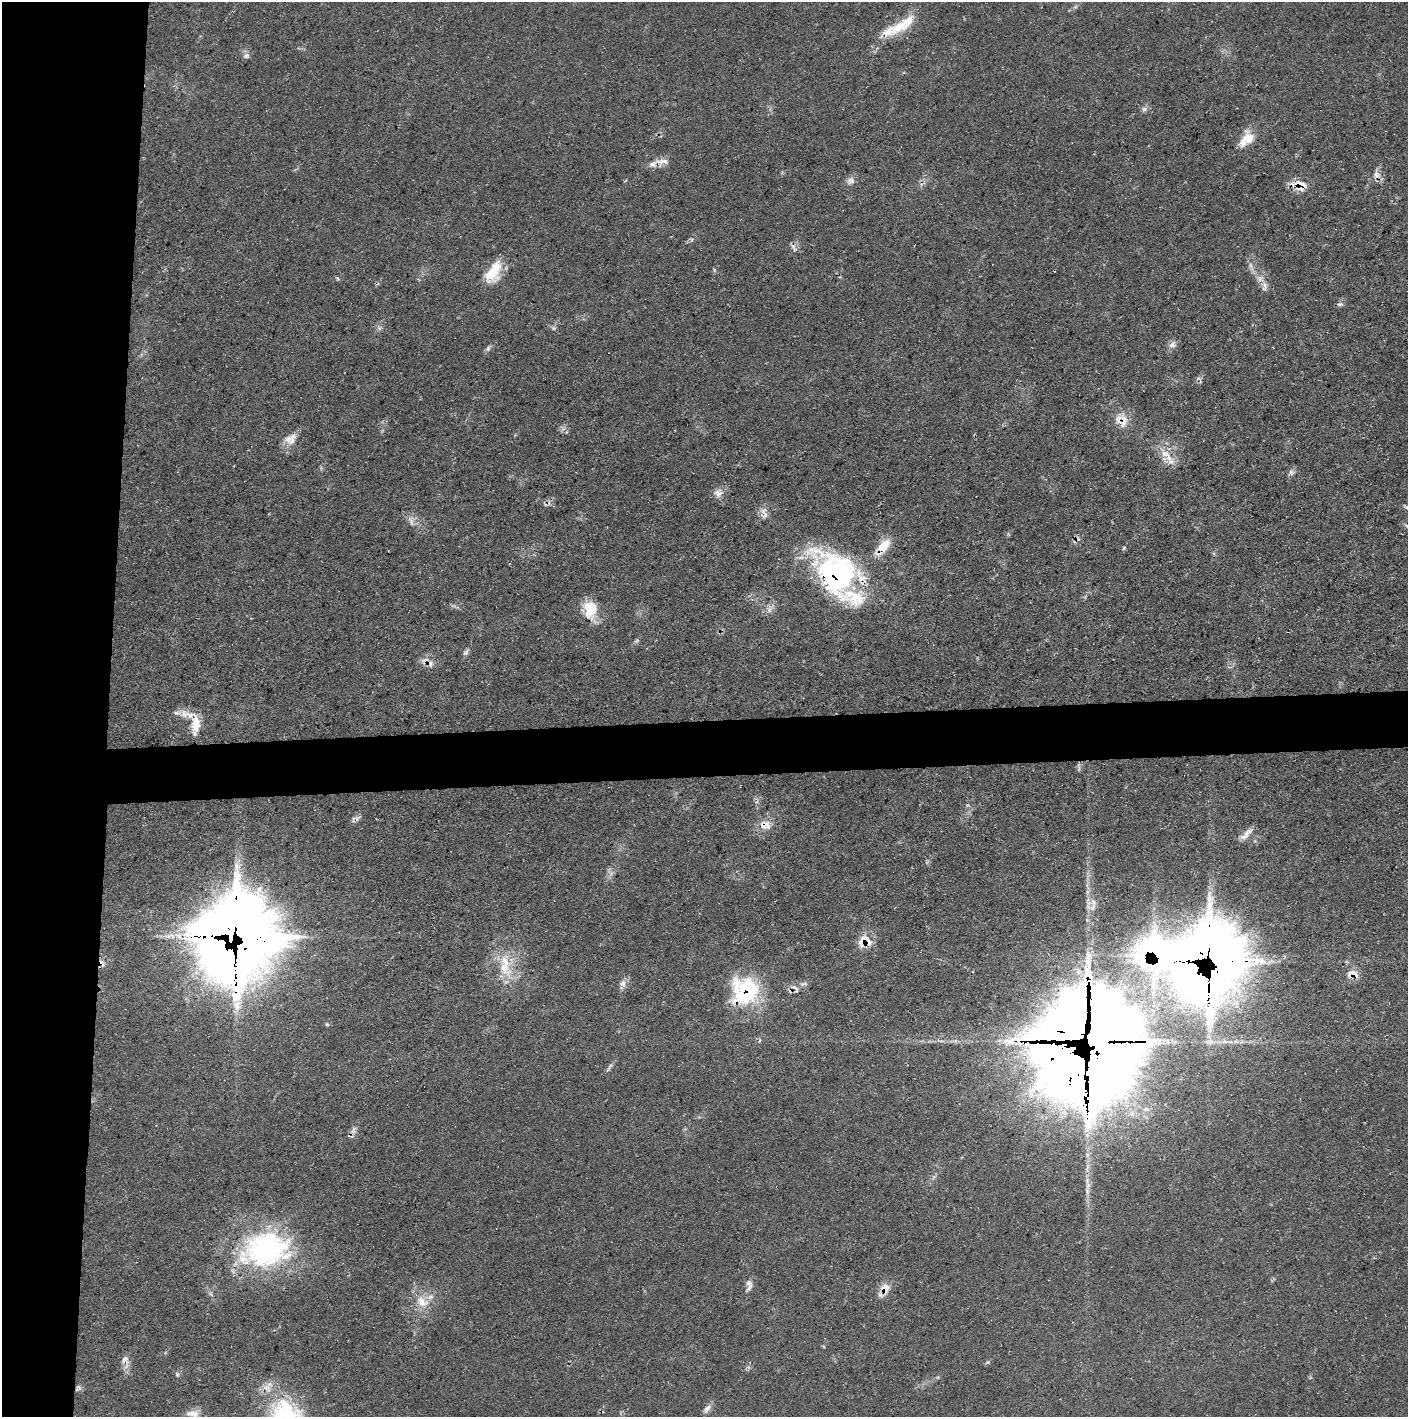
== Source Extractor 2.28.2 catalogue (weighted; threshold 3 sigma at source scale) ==
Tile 4 of 3 x 3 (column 1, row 2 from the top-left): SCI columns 1-1406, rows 1416-2830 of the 4218 x 4245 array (HDU 1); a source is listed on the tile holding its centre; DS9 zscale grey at full resolution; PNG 1410 x 1419 px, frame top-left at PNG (2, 2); no overlay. Shown black and unused: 11% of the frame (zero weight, under 3 of 5 exposures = <1% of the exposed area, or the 3 px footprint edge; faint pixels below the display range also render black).
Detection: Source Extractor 2.28.2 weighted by HDU 2 'WHT'; one run over the whole footprint, this tile lists its part. Background 0.0688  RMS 0.0041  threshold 0.0186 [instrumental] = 3 sigma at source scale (4.5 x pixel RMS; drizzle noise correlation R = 1.50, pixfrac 1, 0.05/0.05 arcsec/px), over >= 5 px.
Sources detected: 84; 3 inside a brighter object's white glare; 5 cosmic-ray / hot-pixel residue — not listed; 11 inside a brighter listed object's ellipse — not listed separately; the other 65 listed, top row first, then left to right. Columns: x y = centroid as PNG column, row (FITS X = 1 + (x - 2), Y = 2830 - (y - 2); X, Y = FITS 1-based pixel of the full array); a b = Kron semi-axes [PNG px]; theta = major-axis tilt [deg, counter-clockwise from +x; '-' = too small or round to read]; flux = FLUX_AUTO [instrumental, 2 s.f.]
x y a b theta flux
898 28 32 14 39 11
246 56 10 7 20 1.4
1144 109 8 6 -2 1.3
1246 139 23 13 50 8.2
654 163 20 8 29 3.6
1376 174 10 8 -68 2.5
851 180 11 9 -19 2.1
1299 184 26 9 -8 5.7
793 246 7 6 - 1.5
1251 266 15 5 -75 2.1
714 270 6 4 -72 0.53
493 272 28 15 62 12
337 278 6 4 -71 0.51
1260 278 11 8 -24 2.7
1340 304 9 5 10 1.1
379 328 7 4 -18 0.9
553 328 7 5 21 0.87
1172 345 10 9 - 2.2
488 348 10 5 65 1.1
1122 421 19 16 -44 6.8
563 429 9 3 45 0.89
290 439 18 13 30 4.9
1166 454 28 9 -42 7
1291 472 8 7 - 1.4
718 493 14 9 -6 2.8
1406 507 9 4 -29 0.94
764 511 16 10 64 3
411 520 14 5 -70 2
1407 526 6 4 -72 0.81
884 546 21 12 48 8.7
1124 548 5 4 - 0.58
836 573 58 40 -42 93
590 609 23 16 -80 11
770 609 12 4 80 1.7
466 652 11 5 48 1.3
430 663 10 8 -68 2.4
185 714 14 12 11 4.5
195 723 26 10 88 6.9
765 825 16 12 -13 5.1
1247 833 19 7 53 3.1
1093 902 13 11 -14 3.3
237 934 42 38 86 1800
864 941 16 11 13 7.9
1214 958 47 32 -56 800
504 968 30 15 -57 13
1353 974 16 10 -36 3.8
623 983 10 9 - 2.3
803 984 10 5 18 1.3
795 988 14 6 -41 1.9
745 991 34 32 60 38
1093 1040 36 30 -85 5600
1068 1066 126 77 -50 2200
609 1067 15 4 58 1.2
353 1130 12 7 86 1.9
1088 1185 11 7 -81 2
266 1249 63 43 12 84
749 1285 16 7 -86 2.5
885 1288 14 13 - 4.9
422 1302 21 14 -34 7.8
125 1359 13 10 -49 2.7
177 1374 7 6 - 0.94
78 1388 11 6 38 1.5
707 1408 14 7 52 2.2
193 1414 21 10 -2 4
285 1416 48 40 -68 48
Overlapping masked pixels (flux is a lower limit): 20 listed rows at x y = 654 163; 1299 184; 1122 421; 884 546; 836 573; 590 609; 430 663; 195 723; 765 825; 237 934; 864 941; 1214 958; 1353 974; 795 988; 745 991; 1093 1040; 1068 1066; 353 1130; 885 1288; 78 1388
Isophote crosses this tile's border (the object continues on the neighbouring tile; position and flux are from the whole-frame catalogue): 2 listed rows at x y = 1406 507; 285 1416